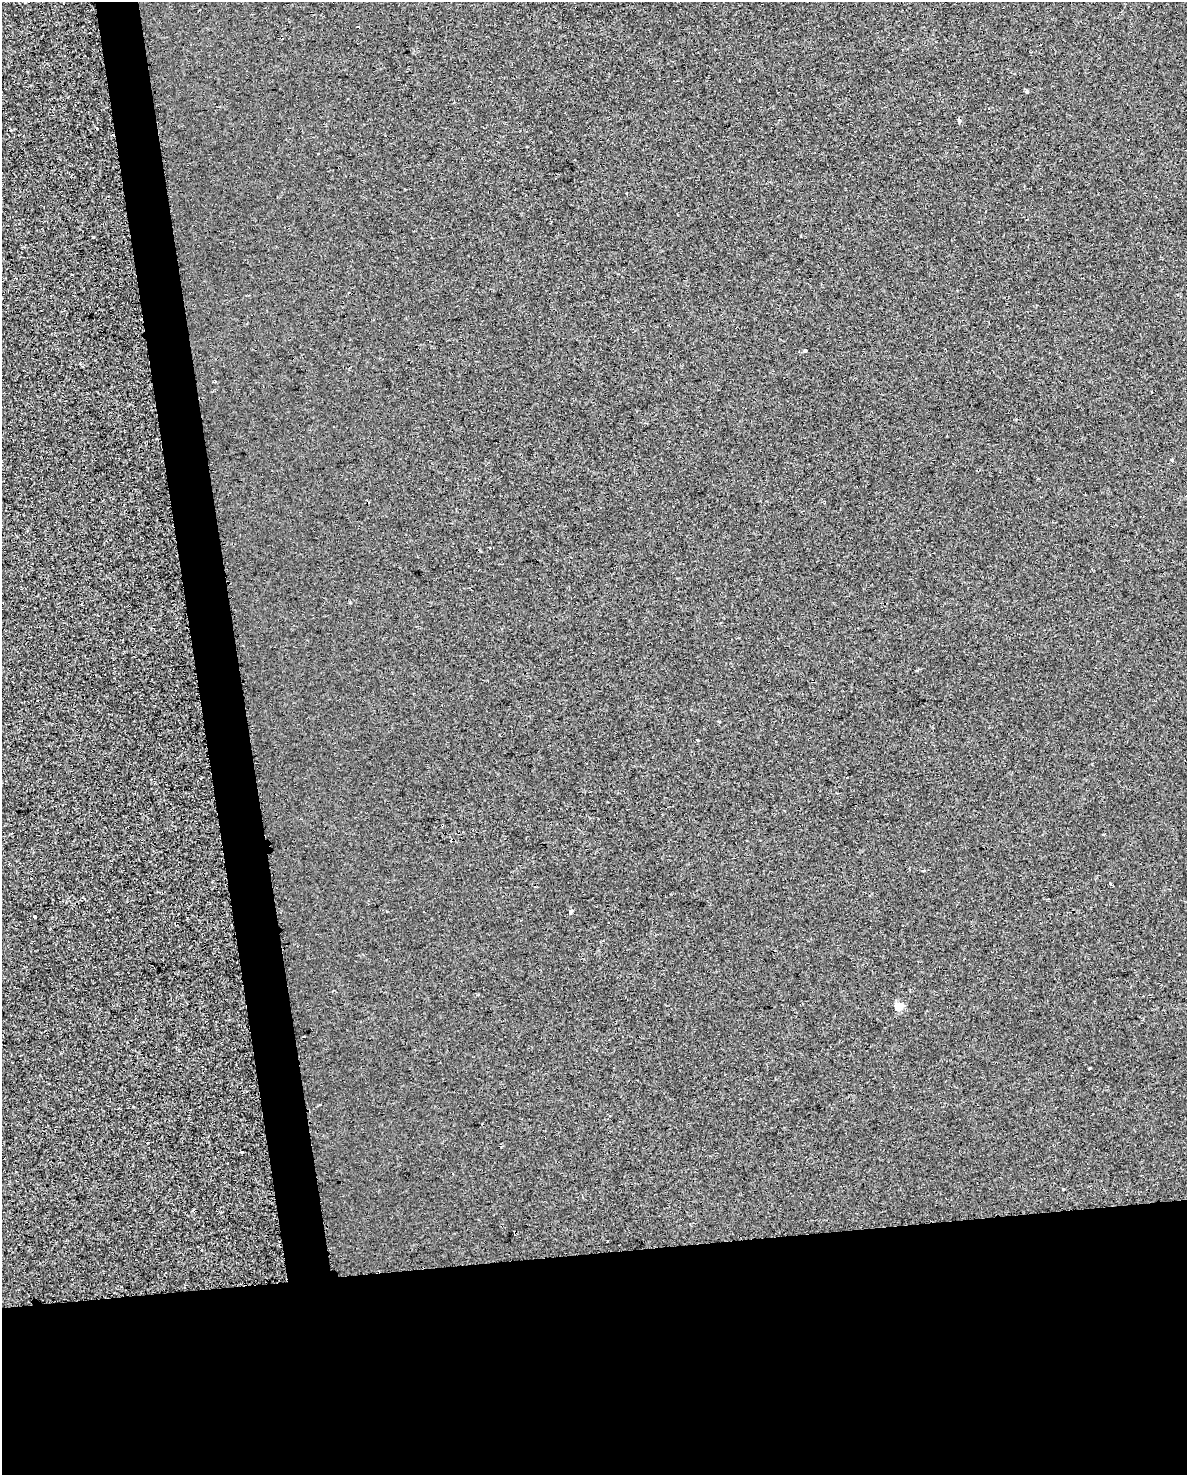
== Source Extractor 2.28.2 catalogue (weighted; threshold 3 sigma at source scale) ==
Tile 11 of 4 x 3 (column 3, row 3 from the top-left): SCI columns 2374-3558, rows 23-1495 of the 4747 x 4509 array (HDU 1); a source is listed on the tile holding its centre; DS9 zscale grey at full resolution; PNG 1189 x 1477 px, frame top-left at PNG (2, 2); no overlay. Shown black and unused: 18% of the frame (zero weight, under 2 of 3 exposures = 1% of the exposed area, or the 3 px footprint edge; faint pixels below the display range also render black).
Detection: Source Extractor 2.28.2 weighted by HDU 2 'WHT'; one run over the whole footprint, this tile lists its part. Background -2.45e-04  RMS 0.0049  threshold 0.0221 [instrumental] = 3 sigma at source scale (4.5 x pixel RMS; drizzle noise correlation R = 1.50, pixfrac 1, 0.0396/0.0396 arcsec/px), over >= 5 px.
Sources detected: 23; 6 cosmic-ray / hot-pixel residue — not listed; the other 17 listed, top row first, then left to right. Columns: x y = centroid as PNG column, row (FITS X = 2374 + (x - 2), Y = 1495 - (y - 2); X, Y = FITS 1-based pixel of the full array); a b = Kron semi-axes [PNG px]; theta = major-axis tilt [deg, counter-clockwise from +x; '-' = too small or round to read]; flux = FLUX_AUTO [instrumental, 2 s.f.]
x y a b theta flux
1027 92 4 4 - 1.2
960 120 5 4 - 0.78
318 154 3 2 - 0.6
805 350 3 3 - 5.6
1172 460 3 3 - 6.3
698 740 3 3 - 3.5
1104 834 3 2 - 0.39
923 871 4 3 - 0.6
1048 899 3 2 - 0.4
571 911 3 3 - 4
34 917 3 3 - 8.2
899 1006 5 5 - 13
320 1104 3 2 - 0.67
241 1152 3 2 - 0.48
1064 1189 3 3 - 1.4
193 1210 3 2 - 0.75
607 1241 3 3 - 1.8
Unlisted compact peaks at least as high as the median listed source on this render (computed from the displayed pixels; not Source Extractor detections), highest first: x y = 1090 1068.